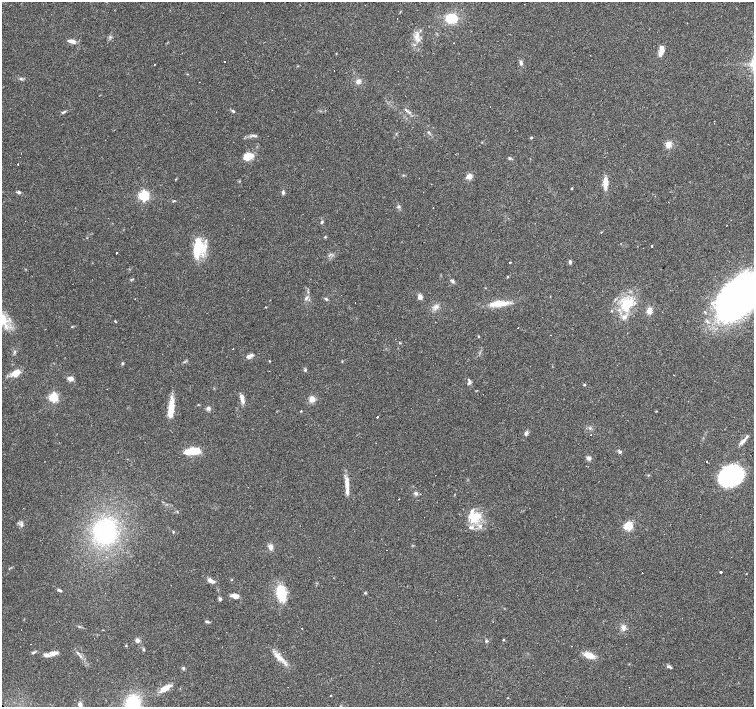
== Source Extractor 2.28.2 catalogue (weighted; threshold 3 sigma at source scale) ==
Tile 10 of 4 x 4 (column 2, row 3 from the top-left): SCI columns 1505-3008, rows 1569-2977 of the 6017 x 6019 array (HDU 1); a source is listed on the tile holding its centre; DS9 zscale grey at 2 x 2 block average (1 PNG px = mean of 2 x 2 image px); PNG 756 x 709 px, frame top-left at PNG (2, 2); no overlay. Shown black and unused: <1% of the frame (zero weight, under 2 of 3 exposures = <1% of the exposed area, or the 3 px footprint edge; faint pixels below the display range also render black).
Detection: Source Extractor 2.28.2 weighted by HDU 2 'WHT'; one run over the whole footprint, this tile lists its part. Background 0.0781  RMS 0.006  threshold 0.027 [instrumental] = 3 sigma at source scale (4.5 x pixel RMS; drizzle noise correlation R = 1.50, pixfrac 1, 0.0396/0.0396 arcsec/px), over >= 5 px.
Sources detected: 141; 1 inside a brighter object's white glare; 19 cosmic-ray / hot-pixel residue — not listed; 12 inside a brighter listed object's ellipse — not listed separately; the other 109 listed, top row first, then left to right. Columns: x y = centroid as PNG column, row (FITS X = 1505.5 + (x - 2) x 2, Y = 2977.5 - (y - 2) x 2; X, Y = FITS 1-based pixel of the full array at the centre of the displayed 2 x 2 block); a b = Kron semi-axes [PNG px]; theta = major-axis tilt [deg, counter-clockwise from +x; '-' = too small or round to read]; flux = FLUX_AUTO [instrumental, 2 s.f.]
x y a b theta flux
451 18 9 7 0 39
397 19 2 2 - 0.68
416 36 9 4 68 7.8
71 41 10 4 -9 7.3
661 52 11 5 64 9.6
225 61 2 2 - 0.57
521 63 5 4 - 3.6
187 74 3 2 - 0.61
21 79 3 3 - 1.6
358 81 6 5 - 5.7
406 109 4 3 - 1.6
233 111 5 3 - 2
63 112 5 3 - 2
428 132 3 3 - 1.1
254 136 10 3 -4 4
531 138 3 3 - 1.3
668 144 8 7 - 8.5
250 156 8 5 -14 15
20 157 2 2 - 0.69
509 158 4 4 - 1.8
469 176 8 6 15 6.9
605 183 13 5 88 15
571 188 2 2 - 1.4
19 192 4 3 - 3.1
283 192 6 3 -90 2.5
144 195 4 4 - 190
174 201 4 2 - 1.3
668 202 2 2 - 1
399 207 4 2 - 1.8
322 222 4 3 - 1.7
325 237 4 2 - 1.2
652 246 2 2 - 14
198 249 24 12 77 42
117 253 2 2 - 25
510 262 2 2 - 1.5
570 262 4 3 - 2.8
507 277 3 3 - 1.1
132 279 6 2 10 1.2
452 281 5 4 - 2.5
420 297 6 6 - 5.3
739 297 45 25 34 730
306 298 6 3 58 3
326 299 5 3 - 2
499 304 23 7 4 25
627 304 21 15 47 46
436 306 7 5 39 5.5
266 307 2 2 - 1
649 311 6 5 - 12
115 321 3 2 - 1
72 327 3 2 - 0.89
518 328 2 2 - 4.2
478 336 3 2 - 0.92
14 352 5 3 - 2.1
249 356 9 4 24 5.8
269 361 2 2 - 0.93
122 363 5 3 - 1.6
305 370 4 3 - 1.6
16 373 8 6 31 17
70 379 5 4 - 8.9
469 382 7 3 56 2.9
584 385 4 2 - 1.1
53 397 3 3 - 120
242 398 11 4 -80 9
312 399 6 6 - 10
171 407 20 7 85 21
208 408 5 5 - 3.4
301 411 3 2 - 0.86
377 417 2 2 - 2.4
526 433 6 4 65 3.5
743 441 13 4 41 6.1
192 451 14 5 6 37
620 452 5 4 - 2.5
589 458 5 4 - 4.8
707 461 2 2 - 2
731 475 21 17 21 150
347 484 20 5 -85 13
416 493 5 4 - 3
399 499 2 2 - 4.1
475 516 18 13 16 32
21 525 6 3 68 2.7
628 526 3 3 - 93
105 532 19 17 77 190
270 547 8 5 -74 5.5
721 572 2 2 - 4.9
231 580 3 2 - 0.78
211 581 8 4 -30 9
59 590 6 3 -23 2.5
281 593 13 7 -79 54
365 593 3 3 - 1.8
234 596 10 5 -15 7.2
220 599 5 4 - 2.9
207 621 5 3 - 2.5
623 628 8 5 -86 5.7
137 640 5 5 - 4.4
504 640 3 2 - 1.2
486 641 4 3 - 1.7
144 649 5 2 - 1.5
33 652 5 3 - 2.3
54 653 10 4 -4 6
78 653 5 3 - 1.9
46 655 8 4 -10 5.7
589 655 12 6 -18 17
81 656 4 3 - 2
279 657 15 6 -41 14
669 667 9 3 -18 2.6
183 668 4 3 - 1.9
165 688 14 5 32 16
80 705 6 5 - 5.5
132 705 15 11 79 110
Isophote crosses this tile's border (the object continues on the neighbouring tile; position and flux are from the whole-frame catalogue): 3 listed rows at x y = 739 297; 80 705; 132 705
Diffuse or blended objects may show on this block-average render without a row.